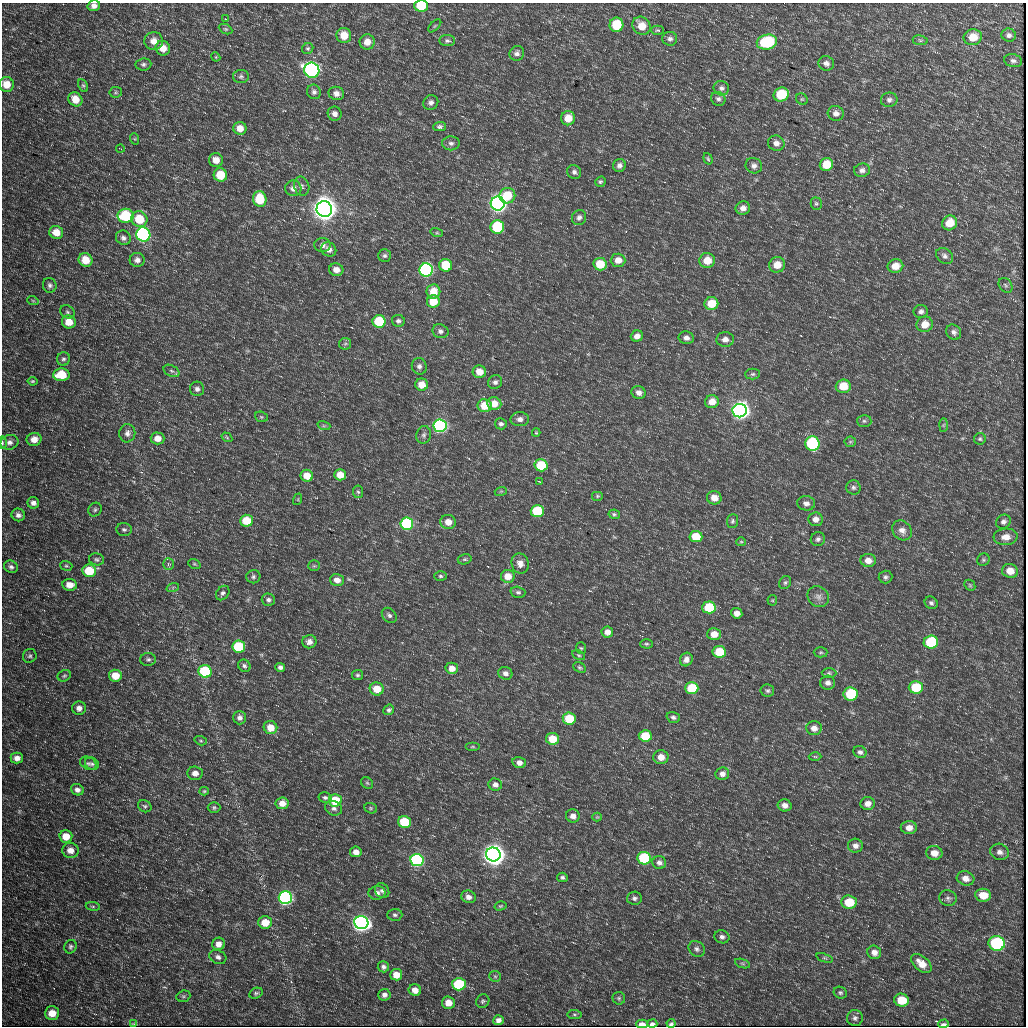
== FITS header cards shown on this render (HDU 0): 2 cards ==
NAXIS1  =                 1024
NAXIS2  =                 1024

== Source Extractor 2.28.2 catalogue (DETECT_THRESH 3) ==
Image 1024 x 1024 px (HDU 0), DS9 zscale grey, 1 PNG px = 1 image px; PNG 1028 x 1028 px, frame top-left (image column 1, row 1024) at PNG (2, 3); each listed source drawn as its Kron ellipse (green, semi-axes under 4 px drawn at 4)
Background 312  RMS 9.9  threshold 29.6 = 3 sigma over >= 5 px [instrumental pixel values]
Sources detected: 320; all 320 listed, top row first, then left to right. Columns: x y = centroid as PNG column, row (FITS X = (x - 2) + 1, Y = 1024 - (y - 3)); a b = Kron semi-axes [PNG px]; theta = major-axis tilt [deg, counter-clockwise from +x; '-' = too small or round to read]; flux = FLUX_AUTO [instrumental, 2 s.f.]
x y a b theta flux
94 6 6 5 - 3.3e+03
421 6 7 6 - 2.4e+04
225 19 2 2 - 3.6e+02
616 25 7 7 - 2.1e+04
435 26 8 3 45 9.2e+02
641 26 10 8 -47 9.6e+03
226 29 7 4 -26 1.0e+03
658 30 6 4 0 9.4e+02
344 35 8 7 - 9.8e+03
1009 35 7 6 - 2.1e+03
973 37 9 8 - 9.2e+03
670 39 7 7 - 2.3e+03
920 40 7 5 -9 1.2e+03
154 41 9 9 - 5.5e+03
447 41 8 5 -5 1.6e+03
367 42 7 7 - 5.9e+03
767 42 10 7 12 4.5e+04
163 48 7 7 - 6.3e+03
308 48 6 5 - 1.1e+03
517 53 8 7 - 2.5e+03
216 57 5 3 - 6.0e+02
1013 61 9 6 -11 2.1e+03
826 63 8 7 - 3.0e+03
143 64 8 6 4 1.6e+03
312 70 8 7 - 3.2e+05
241 76 8 6 2 1.7e+03
7 84 7 7 - 8.3e+03
83 85 7 4 -62 9.7e+02
721 88 8 7 - 2.3e+03
116 92 6 5 - 1.2e+03
314 92 7 6 - 2.0e+03
336 93 8 6 -15 3.5e+03
781 95 8 7 - 2.7e+04
75 99 8 6 -48 8.4e+03
718 99 7 6 - 2.0e+03
802 99 6 5 - 8.8e+02
889 100 8 7 - 2.2e+03
431 102 8 7 - 2.4e+03
836 113 8 7 - 3.3e+03
335 114 7 7 - 2.9e+03
568 118 7 7 - 9.8e+03
439 127 6 4 1 1.4e+03
240 128 6 6 - 6.5e+03
135 139 6 4 -71 8.3e+02
451 143 9 7 -3 2.3e+03
776 143 8 7 - 3.2e+03
120 148 4 2 - 3.8e+02
708 159 6 4 -72 1.0e+03
216 160 7 6 - 6.0e+03
619 165 6 6 - 2.5e+03
826 165 7 6 - 1.3e+04
754 166 8 7 - 2.8e+03
862 170 8 6 13 2.6e+03
574 172 7 6 - 2.1e+03
220 175 7 6 - 1.5e+04
600 182 5 5 - 1.1e+03
302 186 9 7 -72 2.0e+03
293 188 8 8 - 3.8e+03
507 196 8 7 - 1.7e+04
260 199 8 6 -78 2.2e+04
498 203 7 7 - 6.9e+05
816 204 6 5 - 1.2e+03
743 208 7 6 - 4.0e+03
324 209 8 7 - 1.7e+06
126 216 8 7 - 3.7e+04
579 217 8 7 - 2.3e+03
139 219 8 7 - 1.8e+04
950 223 8 7 - 1.1e+04
497 227 7 6 - 5.5e+04
56 232 7 6 - 7.6e+03
437 233 6 4 -18 8.7e+02
143 234 7 7 - 2.1e+05
123 238 7 7 - 2.2e+03
322 245 8 7 - 2.7e+03
329 249 8 7 - 3.4e+03
385 256 6 6 - 1.7e+03
945 256 9 7 -39 2.5e+03
86 260 7 6 - 1.1e+04
137 260 7 7 - 2.9e+03
618 260 7 6 - 6.1e+03
707 260 8 7 - 1.1e+04
600 264 6 6 - 1.7e+04
446 265 6 6 - 2.4e+04
777 265 8 7 - 8.5e+03
895 266 8 6 15 8.0e+03
336 270 7 6 - 5.0e+03
426 270 7 6 - 1.9e+05
50 285 7 6 - 2.1e+03
1005 285 8 6 -52 1.5e+03
433 291 7 7 - 1.0e+04
33 301 6 3 -19 6.3e+02
433 302 6 6 - 1.3e+04
711 304 7 6 - 1.3e+04
921 311 7 6 - 2.1e+03
67 312 7 6 - 1.4e+03
379 321 6 6 - 3.2e+04
398 321 6 6 - 1.8e+03
69 322 7 6 - 8.9e+03
925 324 8 7 - 8.1e+03
440 331 8 7 - 2.4e+03
954 332 8 7 - 2.6e+03
637 336 6 5 - 3.7e+03
686 338 7 6 - 3.0e+03
725 339 8 7 - 3.6e+03
345 344 6 5 - 1.3e+03
63 359 7 6 - 1.8e+03
419 366 8 7 - 2.5e+03
171 371 8 5 -27 1.8e+03
479 372 6 6 - 7.8e+03
753 374 7 5 1 1.4e+03
61 375 8 6 4 1.9e+04
32 381 5 3 - 8.9e+02
495 382 7 6 - 2.2e+03
422 385 6 6 - 8.9e+03
843 386 7 6 - 1.4e+04
197 389 7 7 - 2.5e+03
639 392 7 6 - 3.5e+03
712 402 7 6 - 7.2e+03
494 404 7 6 - 8.2e+03
485 406 7 6 - 1.5e+04
740 411 7 6 - 6.4e+05
261 417 6 5 - 1.1e+03
520 419 9 7 1 3.3e+03
864 421 7 6 - 1.4e+03
501 424 6 5 - 1.6e+03
943 425 7 4 88 1.0e+03
324 426 7 4 -18 1.1e+03
440 426 6 6 - 2.4e+05
127 433 9 8 - 3.1e+03
536 433 4 4 - 6.6e+02
424 435 9 7 74 2.1e+03
227 437 6 4 -34 8.8e+02
158 438 7 6 - 6.2e+03
34 439 7 6 - 5.9e+03
980 439 6 6 - 1.2e+03
9 442 9 7 14 3.2e+03
850 442 5 5 - 1.1e+03
2 443 6 3 -90 1.1e+03
812 443 7 7 - 8.7e+04
541 465 6 6 - 2.9e+04
340 475 6 5 - 9.3e+03
307 476 6 6 - 8.6e+03
539 481 3 2 - 4.9e+02
853 487 7 7 - 1.9e+03
501 491 6 3 18 8.3e+02
358 492 6 5 - 1.2e+03
597 496 6 5 - 1.1e+03
714 498 7 6 - 6.3e+03
298 499 6 3 73 6.2e+02
33 503 6 5 - 2.9e+03
806 503 9 7 -4 3.2e+03
95 510 7 6 - 1.5e+03
537 511 6 6 - 4.0e+04
614 514 6 4 -11 1.2e+03
18 515 7 6 - 2.6e+03
815 519 7 7 - 4.1e+03
247 521 6 6 - 1.7e+04
732 521 7 5 85 1.3e+03
448 522 8 7 - 7.3e+03
1003 522 8 6 39 2.3e+03
407 524 6 6 - 9.7e+04
124 530 8 6 -4 1.8e+03
902 530 11 9 -45 4.5e+03
696 537 6 5 - 1.6e+04
1006 537 12 8 4 6.3e+03
818 539 7 6 - 2.0e+03
741 542 5 4 - 7.8e+02
97 559 7 6 - 1.5e+03
465 559 7 5 14 1.1e+03
868 560 8 6 -7 5.0e+03
983 560 6 6 - 1.2e+03
520 563 10 8 -70 5.1e+03
168 564 6 5 - 1.3e+03
194 564 6 4 -20 9.1e+02
66 566 6 4 -19 1.0e+03
314 566 6 5 - 1.0e+03
11 567 7 6 - 2.1e+03
89 571 7 6 - 2.3e+04
1010 571 8 7 - 7.5e+03
440 576 6 4 -3 1.3e+03
508 576 7 6 - 8.7e+03
253 577 7 6 - 1.6e+03
885 577 7 6 - 1.7e+03
337 580 7 6 - 4.6e+03
785 583 7 5 57 1.4e+03
70 585 7 6 - 6.0e+03
970 585 6 5 - 9.7e+02
173 587 6 4 19 9.5e+02
518 592 7 5 -16 1.5e+03
223 593 8 6 52 1.7e+03
818 597 11 10 - 4.1e+03
268 600 6 6 - 1.9e+03
772 600 5 5 - 7.7e+02
931 603 7 6 - 1.8e+03
709 607 7 6 - 3.2e+04
737 613 5 5 - 4.0e+03
389 615 8 6 -46 2.1e+03
607 632 6 5 - 4.2e+03
714 634 7 6 - 7.4e+03
309 642 7 6 - 3.3e+03
931 642 7 6 - 4.6e+04
646 644 6 4 -1 1.1e+03
239 647 6 6 - 4.4e+04
581 648 6 5 - 9.5e+02
719 652 7 6 - 1.8e+04
821 652 7 5 0 1.1e+03
579 655 7 4 -26 9.3e+02
30 656 7 6 - 1.6e+03
148 659 8 6 0 1.8e+03
686 659 7 6 - 3.3e+03
244 666 6 6 - 1.7e+03
280 667 5 4 - 2.1e+03
452 668 6 5 - 6.2e+03
580 668 7 5 -31 1.0e+03
205 671 7 6 - 6.0e+04
505 673 7 6 - 3.0e+03
829 673 7 5 -1 1.3e+03
357 675 6 5 - 1.3e+03
64 676 7 5 25 1.2e+03
115 676 6 6 - 1.1e+04
828 683 7 7 - 3.1e+03
916 687 7 6 - 2.2e+04
692 688 6 6 - 2.7e+04
377 689 7 6 - 1.2e+04
767 691 7 6 - 1.5e+03
851 694 7 6 - 3.9e+04
79 708 7 6 - 3.5e+03
389 710 5 5 - 1.4e+03
673 717 7 5 -19 1.8e+03
240 718 7 6 - 2.8e+03
569 718 6 6 - 2.5e+04
270 727 7 6 - 9.5e+03
814 728 7 7 - 4.4e+03
645 736 6 6 - 2.2e+04
552 739 6 6 - 1.4e+04
201 741 6 4 -18 9.2e+02
473 747 7 3 0 8.7e+02
860 752 7 6 - 2.1e+03
661 757 7 7 - 6.3e+03
815 757 6 4 -1 9.4e+02
17 758 6 5 - 4.0e+03
88 763 8 6 -28 1.6e+03
519 763 7 5 -15 3.7e+03
92 764 7 6 - 1.4e+03
195 773 7 7 - 4.4e+03
722 774 7 6 - 3.4e+03
367 783 6 5 - 1.1e+03
495 785 7 6 - 2.9e+03
77 790 6 5 - 2.6e+03
204 791 5 4 - 7.8e+02
325 798 6 5 - 1.6e+03
335 800 6 6 - 2.5e+04
282 803 6 6 - 6.1e+03
868 804 7 6 - 3.9e+03
785 805 7 6 - 3.9e+03
145 806 7 5 -33 1.4e+03
214 808 6 5 - 1.2e+03
334 808 9 7 -28 2.5e+03
371 808 6 5 - 1.0e+03
573 816 7 6 - 3.9e+03
597 817 4 4 - 6.6e+02
405 822 6 6 - 3.3e+04
909 828 8 6 1 5.2e+03
66 836 6 6 - 1.0e+04
855 846 7 7 - 3.2e+03
70 850 8 7 - 5.4e+03
356 852 6 5 - 5.0e+03
1000 852 9 8 - 3.1e+03
934 853 8 7 - 6.5e+03
493 854 7 7 - 1.3e+06
644 858 7 6 - 7.7e+04
417 860 6 6 - 1.5e+05
659 863 7 6 - 2.6e+03
562 877 5 4 - 1.5e+03
966 878 9 7 -15 4.6e+03
382 891 8 6 -54 2.0e+03
377 893 8 7 - 3.0e+03
983 895 8 6 -6 1.1e+04
468 897 7 6 - 3.6e+03
285 898 7 6 - 2.6e+05
634 898 7 6 - 1.9e+03
948 898 8 7 - 2.2e+03
849 902 7 6 - 1.7e+04
93 906 7 3 -8 9.2e+02
500 906 6 4 15 8.5e+02
395 915 7 6 - 1.7e+03
265 922 7 6 - 1.1e+04
361 922 7 6 - 5.8e+05
722 937 7 6 - 2.4e+03
997 943 8 7 - 9.6e+04
219 944 6 6 - 4.5e+03
71 947 7 6 - 1.6e+03
697 949 9 7 -41 2.2e+03
874 952 7 6 - 3.8e+03
218 957 9 6 -27 2.4e+03
824 958 8 4 -21 9.3e+02
742 963 8 3 -19 1.2e+03
921 963 12 7 -41 7.7e+03
383 967 6 5 - 2.1e+03
396 975 6 6 - 8.4e+03
495 976 6 5 - 1.1e+03
459 984 7 6 - 4.7e+04
415 990 6 6 - 5.1e+03
256 993 7 5 27 1.3e+03
840 993 7 5 -27 1.4e+03
384 995 6 6 - 2.7e+03
183 996 7 5 19 1.1e+03
619 998 6 6 - 1.2e+03
902 1000 7 6 - 1.4e+04
483 1001 7 6 - 1.4e+03
448 1003 6 6 - 7.1e+03
52 1013 7 7 - 8.5e+03
574 1014 7 4 -6 1.2e+03
855 1018 8 8 - 2.3e+03
498 1020 5 5 - 2.8e+03
671 1023 4 2 - 1.3e+03
134 1024 3 2 - 5.6e+02
642 1024 6 3 -1 2.3e+03
652 1024 5 3 - 9.8e+02
944 1024 5 2 - 1.9e+03
At the frame edge (FLAGS 8, measured only in part): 3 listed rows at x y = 94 6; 421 6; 2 443